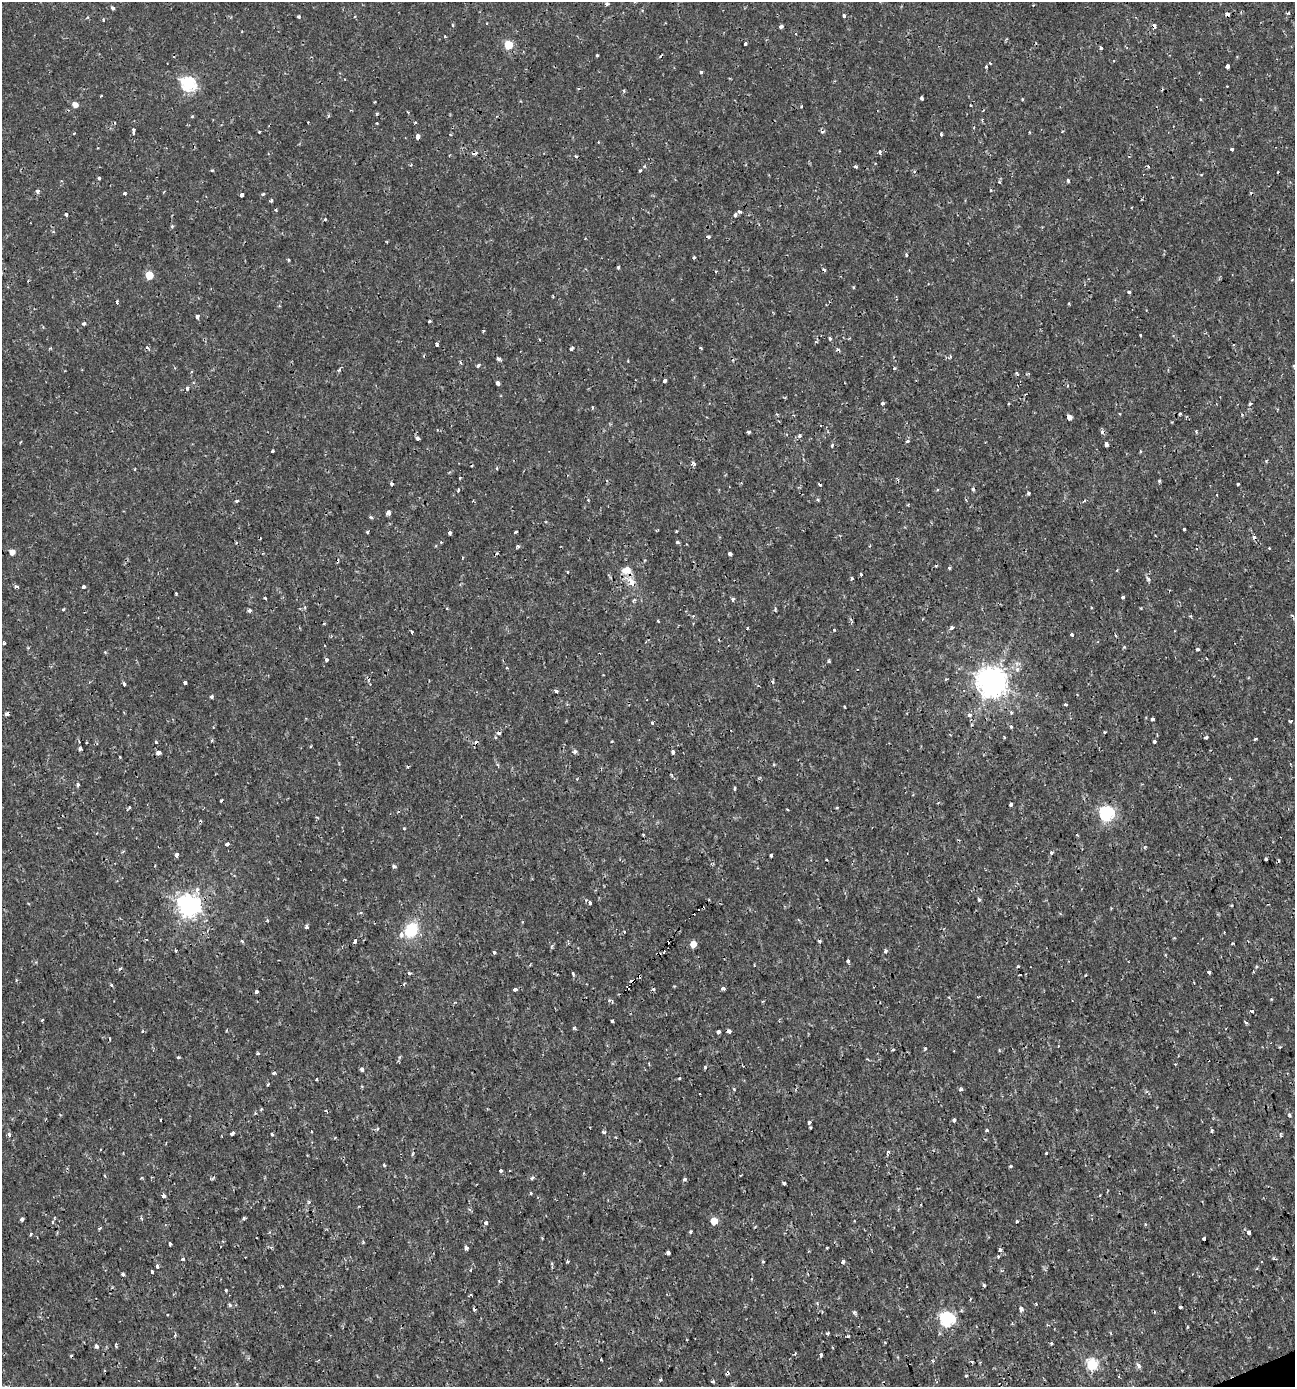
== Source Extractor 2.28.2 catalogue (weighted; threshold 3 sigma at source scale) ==
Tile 6 of 4 x 4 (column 2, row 2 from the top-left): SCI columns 1428-2720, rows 2770-4154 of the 5388 x 5543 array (HDU 1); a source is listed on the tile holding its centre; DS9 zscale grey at full resolution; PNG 1297 x 1389 px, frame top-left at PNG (2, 2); no overlay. Shown black and unused: <1% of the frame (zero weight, under 2 of 3 exposures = <1% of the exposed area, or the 3 px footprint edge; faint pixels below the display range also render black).
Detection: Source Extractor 2.28.2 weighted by HDU 2 'WHT'; one run over the whole footprint, this tile lists its part. Background 0.00175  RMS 0.001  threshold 0.00458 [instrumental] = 3 sigma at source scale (4.5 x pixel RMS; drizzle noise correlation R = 1.50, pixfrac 1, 0.0396/0.0396 arcsec/px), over >= 5 px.
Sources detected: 355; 46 cosmic-ray / hot-pixel residue — not listed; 1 inside a brighter listed object's ellipse — not listed separately; the other 308 listed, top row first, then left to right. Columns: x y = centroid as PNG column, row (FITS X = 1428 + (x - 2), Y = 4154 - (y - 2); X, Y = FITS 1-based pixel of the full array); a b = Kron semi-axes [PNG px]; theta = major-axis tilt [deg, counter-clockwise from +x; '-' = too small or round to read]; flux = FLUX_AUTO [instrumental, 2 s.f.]
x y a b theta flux
607 4 5 4 - 0.17
113 8 4 3 - 0.31
1288 13 5 3 - 0.1
1227 14 5 4 - 0.29
844 15 4 3 - 0.31
298 16 3 3 - 0.19
452 25 5 3 - 0.11
781 26 4 3 - 0.47
1154 26 5 3 - 0.3
796 34 3 2 - 0.086
745 43 3 3 - 0.26
508 45 5 5 - 3.9
1101 48 4 3 - 0.21
597 55 3 3 - 0.14
1227 66 4 3 - 0.81
986 67 3 2 - 0.27
701 72 3 3 - 0.16
188 84 7 6 - 18
921 98 3 3 - 0.3
1022 99 4 3 - 0.09
75 105 5 5 - 0.74
801 106 3 2 - 0.11
408 112 3 3 - 0.1
415 123 4 3 - 0.11
133 131 7 3 -88 0.36
259 132 3 2 - 0.18
74 133 4 2 - 0.072
941 134 4 3 - 0.13
417 136 4 4 - 1
1232 149 3 3 - 0.27
880 152 3 3 - 0.36
855 167 5 3 - 0.14
212 170 4 3 - 0.11
640 170 5 3 - 0.14
1278 172 3 2 - 0.091
99 178 4 4 - 0.1
1068 180 4 3 - 0.28
991 190 4 3 - 0.11
37 191 3 3 - 0.43
124 193 4 3 - 0.18
263 194 4 3 - 0.16
242 195 4 3 - 0.61
271 200 3 3 - 0.31
276 210 4 2 - 0.093
739 211 5 3 - 0.16
66 214 4 3 - 0.33
735 215 4 3 - 0.43
325 219 4 3 - 0.16
172 226 4 4 - 0.13
906 255 3 3 - 0.27
694 257 3 3 - 0.2
288 260 4 3 - 0.12
618 267 3 3 - 0.13
149 275 5 5 - 2.8
1129 292 3 3 - 0.27
117 302 3 3 - 0.45
197 316 4 3 - 0.47
429 321 3 2 - 0.13
84 323 5 4 - 0.17
483 331 3 3 - 0.18
1140 335 3 3 - 0.18
830 339 4 3 - 1
437 344 4 3 - 0.21
700 348 4 3 - 0.089
571 349 4 3 - 0.24
838 350 5 4 - 0.2
499 359 5 4 - 0.27
460 362 5 3 - 0.12
478 365 4 3 - 0.37
1294 365 5 3 - 0.14
894 368 4 3 - 0.1
339 370 5 4 - 0.18
1017 373 6 3 -67 0.13
665 380 3 3 - 0.4
497 383 4 3 - 0.65
187 388 4 3 - 0.39
883 403 3 3 - 0.24
1250 404 5 4 - 0.16
593 408 4 3 - 0.14
1180 413 3 3 - 0.16
777 414 5 3 - 0.11
1069 417 4 4 - 0.55
1196 431 5 3 - 0.11
748 432 4 3 - 0.16
799 436 6 5 - 0.2
418 438 4 3 - 0.64
907 441 5 3 - 0.19
20 442 4 2 - 0.092
1106 444 5 3 - 0.31
832 445 4 3 - 0.21
272 451 3 3 - 0.2
1140 451 4 3 - 0.092
693 464 7 5 -67 0.27
460 478 4 2 - 0.084
1159 481 4 4 - 0.13
392 484 4 3 - 0.34
1238 484 3 3 - 0.32
458 490 4 3 - 0.14
1028 493 3 3 - 0.17
588 500 3 3 - 0.075
818 500 4 3 - 0.12
237 501 5 4 - 0.15
1084 501 5 3 - 0.1
388 513 4 4 - 0.94
371 517 5 4 - 0.14
1184 529 3 3 - 0.44
676 531 4 3 - 0.079
367 532 4 3 - 0.14
515 532 3 3 - 0.18
450 533 4 3 - 0.53
677 542 3 3 - 0.22
518 546 4 3 - 0.18
870 546 4 3 - 0.094
1269 548 3 2 - 0.078
12 552 5 5 - 0.64
730 554 4 3 - 0.47
949 568 4 3 - 0.12
626 570 13 10 11 1
567 572 3 2 - 0.073
861 574 3 3 - 0.2
852 578 3 3 - 0.18
1148 579 7 4 -54 0.2
631 583 10 6 -62 1
16 586 7 4 -27 0.19
84 587 3 3 - 0.27
176 594 3 2 - 0.11
265 597 3 3 - 0.18
1123 597 4 3 - 0.23
733 599 4 3 - 0.38
634 600 6 4 49 0.17
63 609 3 3 - 0.17
249 610 4 4 - 0.31
1191 616 4 3 - 0.13
658 621 3 2 - 0.1
747 628 3 2 - 0.16
951 628 4 3 - 0.61
834 630 4 3 - 0.096
411 632 3 3 - 0.31
1072 634 3 3 - 0.25
1115 635 3 3 - 0.14
645 642 4 3 - 0.086
4 643 3 3 - 0.37
1197 649 5 3 - 0.14
105 652 4 3 - 0.094
327 660 3 3 - 0.36
829 661 4 3 - 0.14
507 668 4 2 - 0.086
991 681 9 9 - 150
185 682 4 3 - 0.52
124 684 3 3 - 0.22
556 691 4 3 - 0.21
212 697 3 3 - 0.23
1065 704 4 2 - 0.13
844 707 3 2 - 0.14
7 714 5 4 - 0.31
969 715 4 4 - 0.41
1153 719 3 3 - 0.35
1290 721 3 3 - 0.15
652 723 3 3 - 0.14
1011 727 3 3 - 0.19
1104 732 3 2 - 0.1
1206 737 4 3 - 0.24
1255 739 3 2 - 0.22
1155 741 3 3 - 0.3
156 742 3 3 - 0.22
80 749 4 3 - 0.19
575 751 5 5 - 0.24
673 752 4 3 - 0.44
159 753 5 4 - 0.41
408 767 3 3 - 0.2
78 784 4 4 - 0.24
735 788 3 3 - 0.19
1011 804 3 3 - 0.32
837 807 3 3 - 0.11
129 808 5 3 - 0.12
787 809 4 2 - 0.082
1107 813 6 6 - 20
404 828 4 3 - 0.088
643 835 2 2 - 0.097
1077 835 4 3 - 0.1
227 844 3 3 - 0.52
1052 853 5 4 - 0.14
176 854 4 3 - 1.2
771 855 4 3 - 0.28
1266 859 3 3 - 0.24
394 866 5 5 - 0.18
979 900 4 3 - 0.16
590 903 4 4 - 0.37
189 905 8 8 - 71
361 913 5 3 - 0.13
307 927 4 4 - 0.2
411 930 16 13 57 3.3
624 932 3 3 - 0.1
242 941 4 3 - 0.15
355 941 4 3 - 0.61
1233 943 4 2 - 0.089
693 944 5 5 - 1.3
176 950 3 3 - 0.18
885 951 5 4 - 0.21
494 952 3 3 - 0.21
848 961 3 3 - 0.98
1018 966 4 3 - 0.13
1257 966 4 4 - 0.15
120 969 5 3 - 0.16
1209 972 3 3 - 0.39
409 973 4 3 - 0.2
573 974 4 3 - 0.13
1085 975 3 2 - 0.08
632 981 4 3 - 3.3
111 985 3 3 - 0.16
723 988 4 3 - 0.26
515 989 4 3 - 0.52
256 992 4 3 - 0.65
1252 1011 3 3 - 0.48
42 1020 3 3 - 0.13
612 1021 4 3 - 0.25
1245 1022 5 3 - 0.14
574 1028 5 3 - 0.13
729 1031 4 4 - 0.77
718 1032 4 3 - 0.26
1280 1047 4 4 - 0.1
893 1050 4 3 - 0.12
999 1050 5 3 - 0.1
258 1053 4 3 - 0.14
178 1057 3 3 - 0.28
400 1057 5 3 - 0.13
1175 1064 3 3 - 0.09
705 1067 4 3 - 0.15
362 1069 4 3 - 0.34
274 1073 4 3 - 0.16
679 1078 4 3 - 0.12
316 1079 3 2 - 0.099
268 1084 4 3 - 0.11
734 1089 4 3 - 0.1
961 1089 5 4 - 0.22
1289 1114 8 3 -64 0.16
954 1120 4 3 - 0.36
809 1122 4 3 - 0.21
987 1130 3 3 - 0.26
312 1131 3 3 - 0.16
1212 1131 4 3 - 0.28
603 1132 5 4 - 0.14
232 1133 4 3 - 0.66
272 1134 3 3 - 0.24
1280 1134 6 3 -71 0.12
9 1135 5 4 - 0.25
335 1138 5 3 - 0.095
1046 1153 3 3 - 0.18
412 1154 5 3 - 0.11
384 1165 3 3 - 0.18
1011 1166 3 3 - 0.16
501 1170 3 3 - 0.35
105 1176 4 3 - 0.09
532 1178 5 4 - 0.2
684 1179 4 3 - 0.25
784 1183 4 3 - 0.27
531 1193 3 3 - 0.2
1100 1195 4 3 - 0.089
163 1196 4 3 - 0.53
309 1202 5 5 - 0.17
141 1218 5 4 - 0.14
244 1218 4 4 - 0.13
22 1219 4 3 - 0.35
714 1221 5 5 - 1.7
1017 1221 3 3 - 0.19
53 1222 4 3 - 0.13
486 1223 4 3 - 0.36
100 1228 4 3 - 0.14
690 1232 3 3 - 0.18
1249 1232 4 3 - 0.51
31 1234 3 3 - 0.35
1204 1239 3 3 - 0.46
170 1244 3 3 - 0.26
827 1247 3 2 - 0.1
466 1248 4 4 - 0.35
1000 1250 4 4 - 0.3
668 1253 4 3 - 0.73
998 1256 3 3 - 0.31
183 1259 4 4 - 0.13
1274 1259 7 3 -9 0.16
567 1261 3 3 - 0.24
763 1261 4 3 - 0.14
1261 1261 3 2 - 0.079
843 1262 3 3 - 0.67
157 1266 4 3 - 0.39
152 1272 3 3 - 0.46
123 1274 4 3 - 0.43
984 1285 4 4 - 0.15
226 1290 3 3 - 0.11
470 1295 4 2 - 0.14
230 1305 5 4 - 0.17
1180 1307 3 3 - 0.62
1021 1309 4 4 - 0.67
854 1312 4 4 - 0.25
947 1319 6 6 - 20
827 1333 4 3 - 0.18
848 1336 3 3 - 0.15
1051 1343 3 3 - 0.2
115 1344 4 3 - 0.17
97 1346 4 4 - 0.31
795 1353 3 3 - 0.14
821 1354 3 3 - 0.66
601 1359 3 2 - 0.09
1092 1364 6 6 - 11
1139 1365 7 5 -59 0.36
728 1373 6 3 61 0.17
966 1376 3 3 - 0.22
712 1381 3 3 - 0.22
Overlapping masked pixels (flux is a lower limit): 4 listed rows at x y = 1227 14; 1154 26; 632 981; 729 1031
Isophote crosses this tile's border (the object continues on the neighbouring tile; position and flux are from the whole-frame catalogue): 1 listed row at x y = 1294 365